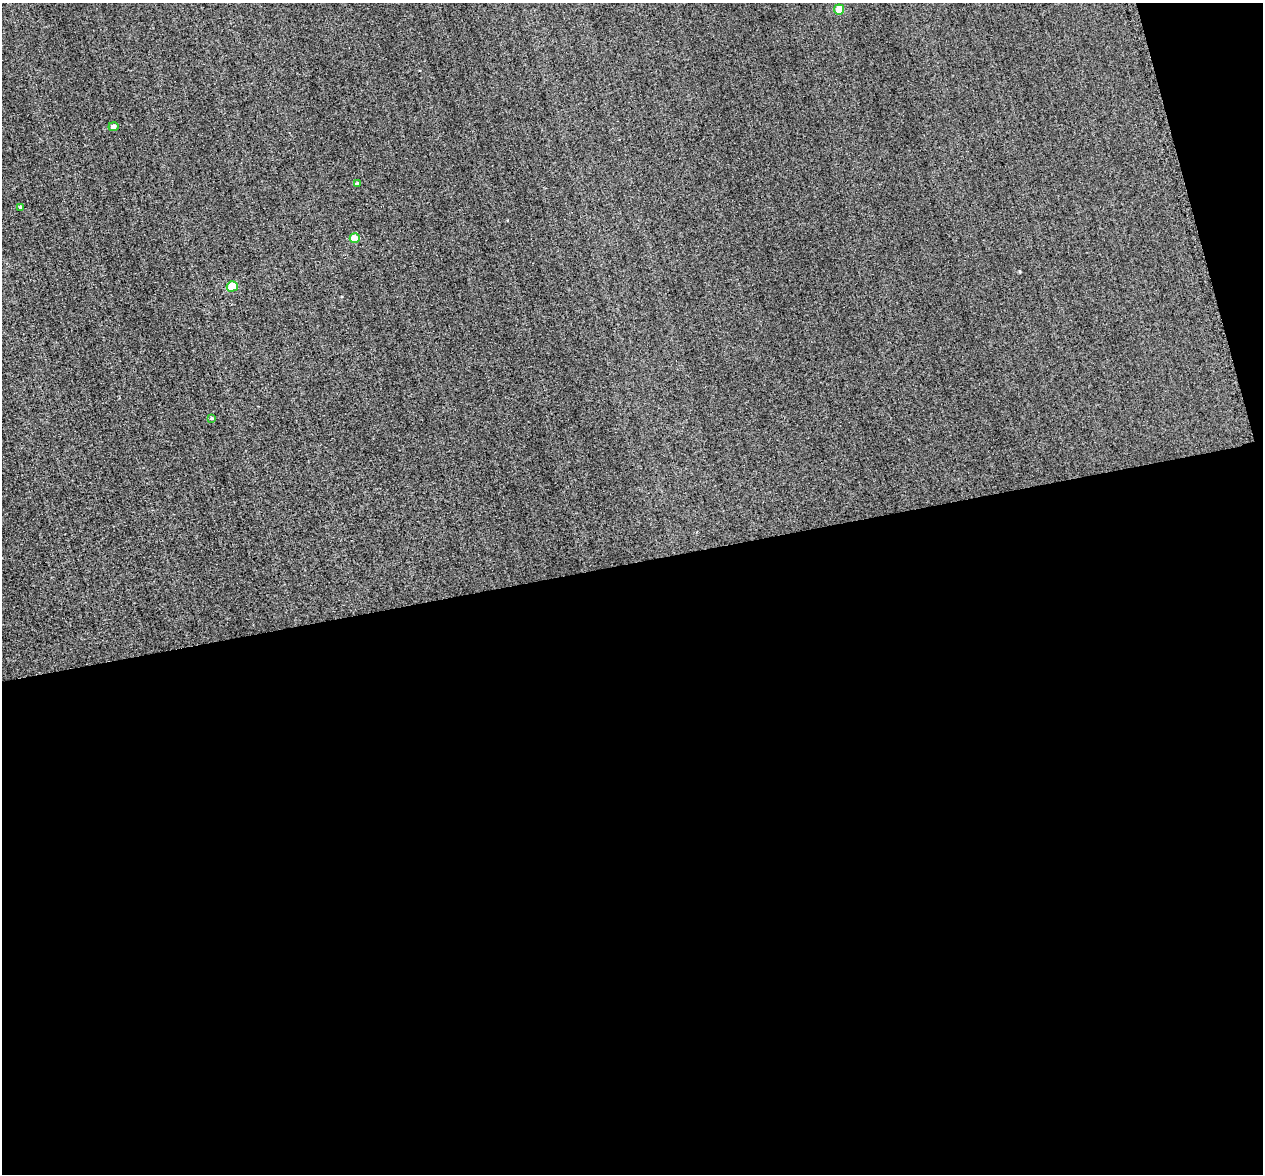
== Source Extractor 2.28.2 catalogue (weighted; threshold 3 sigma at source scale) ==
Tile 16 of 4 x 4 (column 4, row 4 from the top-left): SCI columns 3853-5113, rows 492-1663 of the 5399 x 5373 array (HDU 1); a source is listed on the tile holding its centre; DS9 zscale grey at full resolution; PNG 1265 x 1176 px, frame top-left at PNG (2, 3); each listed source drawn as its Kron ellipse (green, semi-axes under 4 px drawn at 4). Shown black and unused: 54% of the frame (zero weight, under 2 of 3 exposures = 12% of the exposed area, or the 3 px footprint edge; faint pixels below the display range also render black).
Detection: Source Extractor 2.28.2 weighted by HDU 2 'WHT'; one run over the whole footprint, this tile lists its part. Background 0.287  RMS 3.4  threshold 15.4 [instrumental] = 3 sigma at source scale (4.5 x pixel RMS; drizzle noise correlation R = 1.50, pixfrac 1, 0.05/0.05 arcsec/px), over >= 5 px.
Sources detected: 7; all 7 listed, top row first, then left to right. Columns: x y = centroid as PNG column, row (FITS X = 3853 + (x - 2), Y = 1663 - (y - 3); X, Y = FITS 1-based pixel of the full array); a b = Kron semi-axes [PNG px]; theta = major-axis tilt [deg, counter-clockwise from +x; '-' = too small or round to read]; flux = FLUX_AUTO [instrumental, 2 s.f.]
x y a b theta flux
839 9 5 5 - 6200
113 127 5 4 - 1300
357 184 4 4 - 840
20 208 4 4 - 680
355 238 5 5 - 5500
232 286 5 5 - 9400
212 418 4 4 - 410